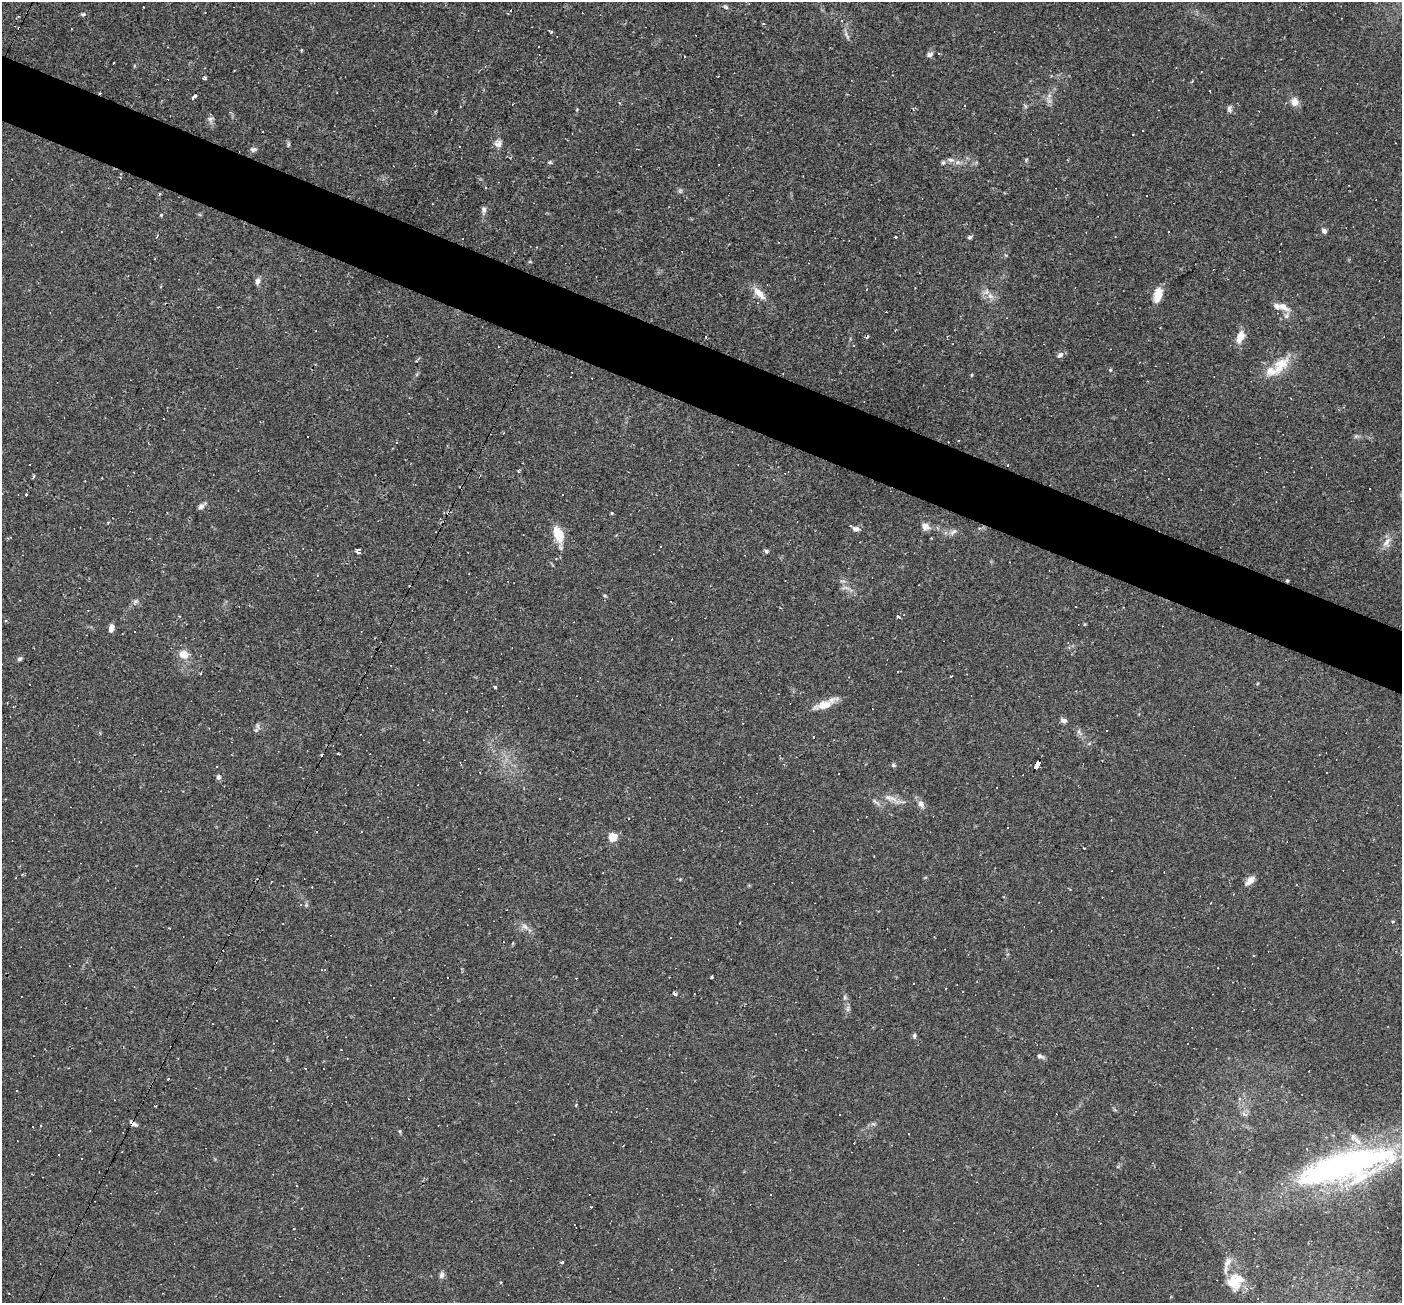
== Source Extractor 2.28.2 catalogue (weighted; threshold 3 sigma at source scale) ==
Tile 11 of 4 x 4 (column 3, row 3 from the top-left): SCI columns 2799-4198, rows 1572-2872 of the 5597 x 5610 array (HDU 1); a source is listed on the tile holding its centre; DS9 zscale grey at full resolution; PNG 1404 x 1305 px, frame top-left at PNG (2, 2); no overlay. Shown black and unused: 5% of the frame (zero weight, under 2 of 3 exposures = <1% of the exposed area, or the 3 px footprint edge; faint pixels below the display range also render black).
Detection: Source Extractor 2.28.2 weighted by HDU 2 'WHT'; one run over the whole footprint, this tile lists its part. Background 0.0261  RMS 0.0043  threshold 0.0194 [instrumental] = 3 sigma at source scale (4.5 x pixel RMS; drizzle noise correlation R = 1.50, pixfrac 1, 0.05/0.05 arcsec/px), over >= 5 px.
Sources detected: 200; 1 too faint to see at this stretch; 55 cosmic-ray / hot-pixel residue — not listed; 9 inside a brighter listed object's ellipse — not listed separately; the other 135 listed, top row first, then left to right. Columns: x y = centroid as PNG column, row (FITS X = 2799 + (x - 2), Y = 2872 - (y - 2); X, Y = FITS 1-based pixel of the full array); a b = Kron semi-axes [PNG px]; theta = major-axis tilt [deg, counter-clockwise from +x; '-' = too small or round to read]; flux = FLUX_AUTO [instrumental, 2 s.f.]
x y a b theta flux
143 7 3 2 - 0.33
726 7 8 6 -32 0.92
511 10 3 2 - 0.34
205 12 3 2 - 0.25
83 14 6 4 41 0.68
841 21 4 3 - 0.38
764 24 3 3 - 0.57
846 35 14 4 -56 1.3
302 49 3 3 - 0.96
939 53 3 3 - 0.63
930 54 9 6 20 1.3
893 75 3 2 - 0.25
204 78 4 4 - 1.1
194 97 4 3 - 4.5
1295 102 11 9 -77 3.2
460 106 2 2 - 0.3
1229 109 9 6 85 1.3
210 119 9 7 79 1.4
263 131 3 2 - 0.43
498 143 10 10 - 2.3
288 144 8 4 82 0.63
253 149 8 6 4 1.1
951 160 10 6 -9 1.8
1026 160 6 4 58 0.5
550 162 5 4 - 0.6
680 191 6 6 - 0.8
1147 196 3 2 - 0.26
484 210 9 6 87 1.4
161 215 4 3 - 0.46
1324 231 6 5 - 1.6
157 236 3 2 - 0.57
896 237 3 3 - 0.51
970 237 5 5 - 0.88
530 262 5 3 - 0.38
257 281 9 6 74 1.6
759 293 22 8 -46 4.9
1158 295 17 8 75 6.5
990 296 8 8 - 2.5
1283 306 17 8 -34 3.7
895 330 3 2 - 0.32
867 337 6 3 53 0.63
1240 337 15 8 69 4.7
853 345 3 2 - 0.28
1060 355 9 6 41 1.4
1280 365 32 15 49 10
1110 370 5 4 - 0.48
971 375 5 3 - 0.36
163 418 3 3 - 1.4
1356 436 6 5 - 0.74
396 442 3 3 - 0.51
1007 465 3 3 - 0.38
34 477 3 3 - 1.8
1369 489 3 2 - 0.35
26 495 3 3 - 3.1
202 506 10 5 38 1.7
167 513 3 2 - 0.29
612 513 4 4 - 0.43
108 522 3 3 - 0.66
925 526 10 8 -36 2.8
856 529 7 6 - 1.7
953 532 12 6 39 1.7
558 534 23 10 -75 8.8
10 537 5 3 - 0.99
931 538 2 2 - 0.34
1387 542 15 9 58 3.4
358 551 5 4 - 2.7
766 551 6 5 - 0.66
1287 581 4 3 - 0.52
845 588 13 4 -3 1.3
605 596 5 3 - 0.47
135 602 10 6 59 1.4
1076 607 2 2 - 0.25
180 616 3 3 - 0.48
898 616 3 3 - 2.9
5 621 4 3 - 0.46
111 628 8 5 77 2.4
135 632 3 3 - 0.94
183 654 10 8 -14 5.6
20 659 7 5 37 0.87
200 674 3 2 - 0.89
951 676 3 2 - 0.34
495 687 3 3 - 0.99
824 705 26 9 15 6.5
432 710 2 2 - 0.25
1063 720 9 6 -20 1.5
256 730 7 5 44 1.1
1106 731 3 2 - 0.34
814 737 3 2 - 0.33
1319 755 3 2 - 0.23
1102 761 3 2 - 0.27
460 764 6 2 -69 0.44
893 765 6 5 - 0.77
1037 765 8 4 62 68
217 766 2 2 - 0.37
218 777 7 5 -72 1.2
890 798 23 7 -18 3.9
921 804 10 7 -61 2.3
1007 827 3 2 - 0.63
613 837 5 5 - 18
874 856 2 2 - 0.24
22 875 4 3 - 0.37
1250 881 14 7 43 3.1
1297 884 3 2 - 0.34
1210 903 3 2 - 0.28
306 905 5 5 - 0.59
740 923 3 2 - 0.4
525 927 10 7 -43 2
513 943 4 3 - 0.44
69 966 2 2 - 0.29
325 970 4 3 - 0.49
711 977 3 3 - 7.4
914 984 3 2 - 0.58
946 989 3 2 - 0.38
675 994 5 3 - 0.98
845 997 6 5 - 0.83
848 1009 8 5 82 1.2
914 1036 6 5 - 0.94
1040 1056 8 6 -24 1.3
1309 1071 3 2 - 0.3
1239 1099 5 4 - 0.91
114 1100 3 2 - 0.23
1244 1114 8 5 -45 1.1
133 1124 8 4 -36 1.9
41 1125 3 2 - 0.42
400 1131 5 4 - 0.52
909 1134 3 2 - 0.28
1346 1166 112 32 14 150
1240 1172 3 2 - 0.33
294 1228 3 2 - 0.33
562 1262 3 3 - 1.6
1228 1262 18 8 61 3.2
442 1275 8 6 60 1.4
1239 1280 21 18 -83 8.9
501 1282 3 3 - 0.53
9 1293 3 2 - 0.3
Overlapping masked pixels (flux is a lower limit): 3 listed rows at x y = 1287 581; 1037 765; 133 1124
Isophote crosses this tile's border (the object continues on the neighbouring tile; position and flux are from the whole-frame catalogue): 1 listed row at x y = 1346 1166
Unlisted compact peaks at least as high as the median listed source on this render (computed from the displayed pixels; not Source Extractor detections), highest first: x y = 576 1105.